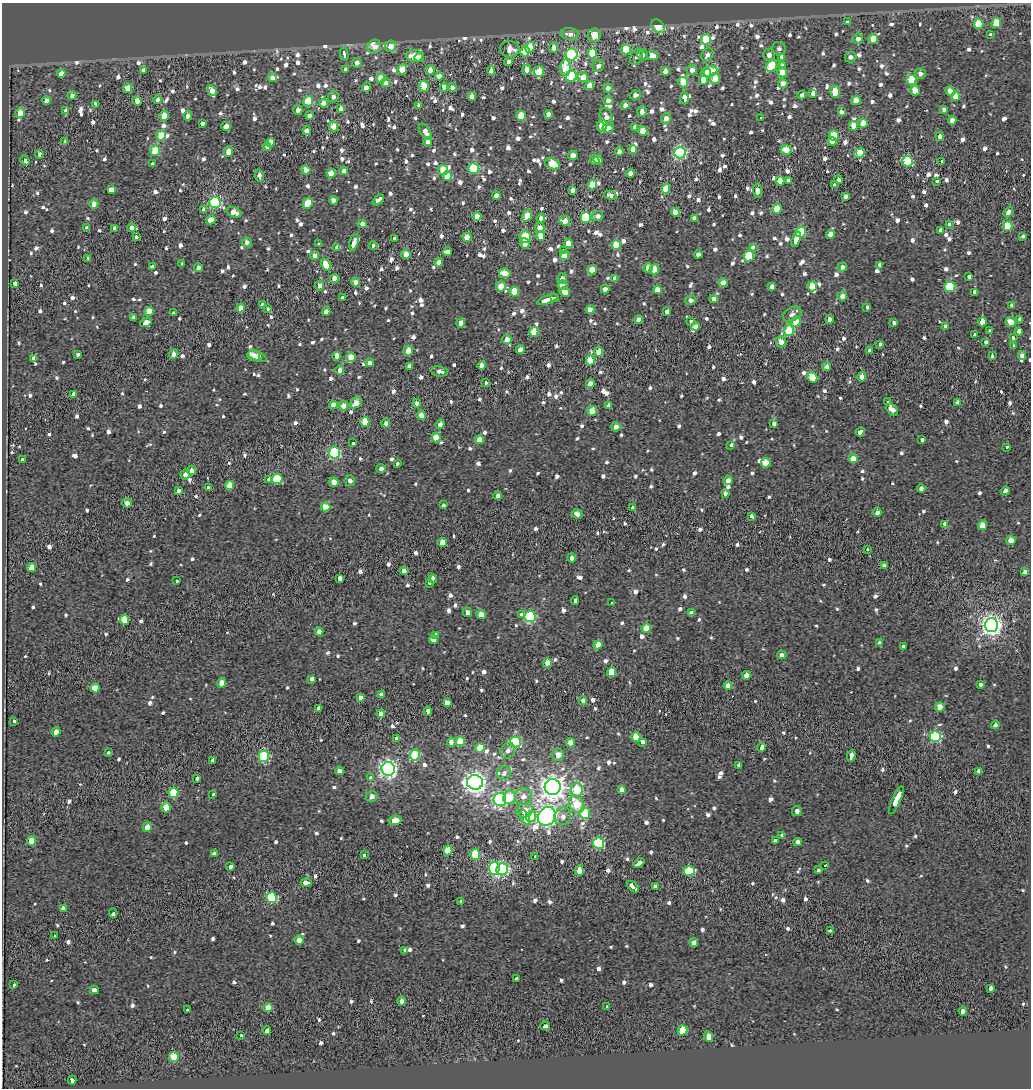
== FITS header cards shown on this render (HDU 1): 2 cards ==
NAXIS1  =                 1029
NAXIS2  =                 1086

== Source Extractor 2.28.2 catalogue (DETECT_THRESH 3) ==
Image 1029 x 1086 px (HDU 1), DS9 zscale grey, 1 PNG px = 1 image px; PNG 1033 x 1090 px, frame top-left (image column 1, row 1086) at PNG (2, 3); each listed source drawn as its Kron ellipse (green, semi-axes under 4 px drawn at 4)
Background -0.215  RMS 0.14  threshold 0.414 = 3 sigma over >= 5 px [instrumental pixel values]
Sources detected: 1201; of the 1201, the 500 brightest by FLUX_AUTO listed and drawn (701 fainter detections omitted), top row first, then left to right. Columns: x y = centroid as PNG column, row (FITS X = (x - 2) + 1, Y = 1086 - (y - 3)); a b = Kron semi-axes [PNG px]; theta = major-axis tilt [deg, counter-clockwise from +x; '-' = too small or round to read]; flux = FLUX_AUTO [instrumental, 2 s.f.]
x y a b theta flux
847 22 3 3 - 110
996 23 5 4 - 250
978 24 5 5 - 240
658 26 8 5 -46 190
570 34 9 6 -4 70
990 34 3 3 - 61
594 35 6 6 - 150
706 39 5 5 - 340
858 39 5 5 - 62
873 39 5 5 - 170
374 46 7 6 - 79
390 46 6 5 - 81
530 47 5 4 - 140
554 47 5 4 - 65
510 49 9 8 - 120
626 49 5 5 - 370
779 49 7 6 - 41
525 51 5 5 - 130
592 53 5 4 - 260
344 54 6 3 -76 380
571 54 6 6 - 1200
643 55 5 5 - 45
652 55 6 4 -10 120
707 55 7 5 54 52
769 55 6 5 - 64
415 56 8 6 3 190
637 56 9 5 61 42
419 57 5 4 - 95
782 57 4 3 - 560
850 57 6 5 - 42
509 61 4 4 - 54
357 63 5 5 - 60
598 66 6 5 - 50
772 66 6 5 - 480
782 66 4 3 - 410
565 68 8 5 88 250
346 69 3 3 - 130
402 69 6 4 51 120
143 70 4 4 - 67
430 70 5 4 - 86
527 70 5 4 - 77
692 70 5 5 - 71
491 71 5 4 - 58
539 71 5 5 - 200
665 71 4 4 - 80
710 71 7 5 23 360
782 72 5 5 - 130
61 73 4 4 - 70
706 73 5 4 - 170
920 74 5 5 - 47
439 76 4 4 - 92
571 76 6 5 - 600
583 77 5 5 - 140
272 78 4 4 - 68
381 78 5 4 - 170
715 78 5 5 - 170
703 80 5 4 - 950
911 80 5 5 - 240
683 82 5 5 - 280
385 83 5 4 - 78
783 83 4 4 - 64
424 86 5 4 - 340
590 86 4 4 - 120
366 87 5 3 - 280
444 87 4 4 - 70
128 88 5 4 - 220
452 88 4 4 - 61
608 88 4 4 - 51
915 90 5 4 - 150
212 91 6 4 -60 88
950 91 5 4 - 74
835 92 6 4 -90 210
812 94 4 3 - 150
72 95 4 4 - 47
635 95 5 4 - 41
802 95 4 4 - 45
472 96 4 4 - 69
956 96 4 4 - 150
333 97 6 5 - 43
684 98 6 4 -88 320
46 100 4 4 - 65
157 100 4 4 - 45
856 100 4 4 - 140
137 101 5 4 - 54
308 101 5 5 - 400
608 101 4 4 - 56
324 103 4 4 - 97
95 104 3 3 - 140
419 105 4 4 - 44
625 105 4 4 - 56
341 109 4 4 - 88
944 109 4 4 - 43
65 110 4 3 - 140
298 110 5 4 - 56
642 112 5 5 - 55
841 112 4 4 - 58
20 113 5 4 - 110
548 114 4 4 - 110
309 115 4 4 - 42
164 116 5 4 - 130
188 116 4 4 - 41
521 116 5 5 - 230
606 117 9 6 -71 55
760 118 3 2 - 140
666 119 5 5 - 72
952 120 4 4 - 65
203 123 4 3 - 130
863 123 4 4 - 140
226 126 5 4 - 85
602 126 6 5 - 140
854 126 5 4 - 130
334 127 5 4 - 230
634 127 4 3 - 100
608 128 6 5 - 42
307 131 4 4 - 76
643 131 5 4 - 170
425 132 9 5 -56 86
161 135 5 5 - 220
834 136 5 5 - 250
940 136 4 4 - 57
832 141 4 4 - 96
65 142 4 3 - 43
428 142 4 4 - 58
271 143 4 3 - 480
267 147 4 4 - 47
633 150 4 4 - 88
786 150 6 4 -17 140
155 151 5 5 - 400
229 151 5 4 - 110
619 152 4 4 - 54
680 153 6 5 - 1300
860 153 5 4 - 180
39 154 4 3 - 46
573 155 5 4 - 85
25 160 5 3 - 200
595 160 5 3 - 81
598 160 4 4 - 100
907 161 5 5 - 500
942 161 3 3 - 63
152 163 3 3 - 59
552 164 7 5 -22 250
473 168 5 5 - 590
306 170 4 4 - 100
443 170 5 5 - 170
344 171 4 4 - 48
331 173 4 4 - 150
630 173 4 4 - 58
259 175 6 3 -77 54
447 176 5 4 - 240
838 180 4 4 - 110
780 181 4 4 - 110
788 181 4 4 - 57
937 181 3 3 - 99
592 185 5 4 - 190
834 185 3 3 - 84
666 189 5 4 - 220
111 190 4 3 - 1800
573 190 4 4 - 61
758 191 7 4 -87 58
496 195 4 4 - 93
610 195 6 4 -14 50
845 196 4 4 - 49
333 200 4 4 - 90
378 200 6 4 40 59
215 203 6 5 - 1200
308 203 5 4 - 260
94 204 5 4 - 65
203 209 3 3 - 82
777 209 5 4 - 230
234 212 8 5 -20 110
675 212 4 4 - 140
1008 212 6 3 54 240
527 216 6 4 52 140
598 216 5 5 - 44
477 217 4 4 - 130
586 217 5 5 - 530
541 218 4 4 - 58
694 219 4 4 - 50
211 220 5 4 - 110
565 221 5 5 - 84
362 224 4 4 - 100
950 224 3 3 - 66
1007 226 5 5 - 300
87 228 4 4 - 57
114 228 4 3 - 45
132 228 4 3 - 300
540 228 5 4 - 100
941 231 3 3 - 410
801 232 5 5 - 380
830 234 4 4 - 78
541 236 5 4 - 120
1023 236 3 3 - 140
136 237 3 3 - 100
467 237 4 4 - 180
525 237 6 5 - 310
394 238 3 3 - 72
796 239 8 4 72 400
247 242 5 4 - 53
354 242 8 4 76 610
568 243 4 4 - 140
318 244 3 3 - 46
525 244 5 5 - 54
616 245 5 4 - 240
373 246 4 3 - 73
337 247 4 3 - 510
753 247 4 3 - 85
564 250 4 3 - 80
447 252 4 3 - 320
406 254 5 4 - 230
698 254 4 4 - 45
564 255 5 4 - 140
315 256 4 4 - 90
749 256 5 5 - 450
88 259 3 3 - 270
438 262 4 4 - 53
182 264 4 3 - 130
326 265 6 4 -67 160
880 265 4 3 - 120
152 267 4 3 - 100
198 267 4 4 - 42
842 267 5 4 - 44
648 268 5 4 - 90
654 269 5 4 - 170
592 270 5 4 - 190
505 273 6 4 -12 150
969 277 4 3 - 270
334 278 4 4 - 130
615 278 4 4 - 44
562 279 5 5 - 42
356 282 4 4 - 70
723 283 4 4 - 150
15 284 4 3 - 150
562 285 5 4 - 150
320 286 5 4 - 51
501 286 5 5 - 160
772 286 4 4 - 51
812 286 5 5 - 190
950 287 5 5 - 410
605 289 4 4 - 58
657 290 4 4 - 100
514 292 5 5 - 240
565 292 5 4 - 71
975 293 3 3 - 1400
842 296 5 4 - 71
342 297 3 3 - 88
554 297 3 3 - 72
714 299 4 4 - 49
548 300 11 3 19 690
691 300 5 4 - 47
262 305 4 3 - 41
1012 305 3 3 - 94
867 307 4 3 - 100
240 308 4 4 - 130
268 309 4 3 - 120
590 309 4 4 - 78
326 311 4 4 - 70
149 312 5 4 - 190
667 312 4 3 - 230
173 313 4 3 - 73
792 314 10 6 29 44
133 318 4 4 - 56
639 319 4 4 - 58
830 319 4 4 - 56
1019 319 3 3 - 53
690 322 4 3 - 160
796 322 5 4 - 190
982 322 4 3 - 8000
1011 322 5 5 - 100
146 323 6 3 17 830
461 323 4 4 - 72
894 323 4 3 - 76
695 326 4 4 - 79
945 327 3 3 - 150
789 331 5 5 - 580
990 331 3 3 - 140
1019 331 3 3 - 280
534 332 5 4 - 180
974 335 3 3 - 82
1013 338 3 3 - 49
507 340 5 4 - 110
781 342 5 5 - 70
985 342 3 3 - 120
880 344 4 3 - 120
1013 346 3 3 - 62
520 349 4 4 - 76
408 351 5 4 - 120
869 351 4 4 - 41
599 352 5 4 - 150
78 354 3 3 - 100
174 354 5 4 - 72
1022 355 4 4 - 65
254 356 6 5 - 70
257 356 9 5 -23 120
336 356 4 3 - 140
992 356 3 3 - 220
351 357 5 4 - 150
34 358 4 4 - 63
590 360 5 4 - 190
370 363 4 4 - 48
481 365 4 4 - 72
409 366 4 3 - 45
827 367 4 4 - 57
340 370 4 4 - 71
439 371 8 5 -9 42
812 377 5 5 - 250
862 377 4 4 - 96
486 383 3 3 - 130
590 383 4 4 - 95
74 394 3 3 - 380
888 401 3 3 - 340
957 402 3 3 - 460
356 403 6 5 - 99
417 403 4 4 - 45
333 405 4 4 - 100
343 406 5 4 - 84
609 406 4 4 - 48
892 410 7 4 -46 80
592 411 5 4 - 190
421 415 5 4 - 88
365 422 5 4 - 240
386 423 4 4 - 44
774 423 3 3 - 280
440 424 5 4 - 58
616 427 5 4 - 54
860 432 5 3 - 210
436 438 5 4 - 180
480 440 4 4 - 140
922 440 3 3 - 150
353 443 4 3 - 120
731 445 4 3 - 120
1007 447 3 3 - 99
334 453 6 5 - 1100
853 458 4 4 - 110
23 460 4 3 - 220
766 463 5 4 - 140
397 464 3 3 - 69
381 468 4 4 - 48
192 470 5 4 - 57
185 474 5 5 - 56
269 479 3 3 - 56
277 479 5 5 - 520
728 480 5 4 - 54
350 481 5 5 - 43
334 482 4 4 - 110
230 486 4 4 - 180
208 487 3 3 - 94
921 488 4 4 - 42
178 491 4 4 - 43
1005 491 4 3 - 180
725 493 4 4 - 41
498 496 4 4 - 56
127 503 5 4 - 70
443 504 3 3 - 130
326 507 5 4 - 200
633 508 3 3 - 290
877 512 4 4 - 46
577 514 5 4 - 67
751 516 4 3 - 84
945 524 4 3 - 160
982 525 4 4 - 150
1011 540 4 4 - 160
442 542 4 4 - 130
867 549 3 3 - 45
572 558 4 4 - 44
884 566 4 4 - 43
32 567 4 4 - 120
404 571 4 4 - 44
1025 572 4 4 - 54
340 578 3 3 - 930
433 579 4 3 - 180
176 581 3 3 - 49
429 583 4 3 - 140
575 601 4 3 - 190
612 603 3 3 - 88
467 612 5 3 - 490
691 613 4 4 - 45
481 614 4 4 - 120
521 614 3 3 - 550
530 616 5 5 - 1100
124 620 5 4 - 200
991 625 7 7 - 5200
646 628 5 4 - 200
319 632 4 4 - 68
436 635 4 3 - 360
433 639 4 4 - 84
880 643 4 4 - 42
598 645 4 4 - 120
903 646 4 3 - 88
782 655 4 4 - 57
547 663 4 4 - 99
611 672 5 4 - 270
746 675 4 4 - 95
311 679 3 3 - 480
222 683 5 4 - 110
981 684 3 3 - 94
728 686 4 4 - 120
95 688 4 4 - 190
381 694 4 3 - 45
361 697 4 4 - 65
583 701 4 4 - 51
447 703 4 4 - 77
940 707 4 4 - 130
319 708 4 3 - 1600
428 711 4 3 - 180
381 714 4 4 - 110
14 721 3 3 - 130
995 725 4 4 - 120
56 732 4 4 - 84
935 736 5 5 - 1000
636 737 5 4 - 190
396 739 4 3 - 240
460 741 5 5 - 240
451 742 4 4 - 71
515 742 5 5 - 850
643 742 3 3 - 350
570 743 4 4 - 98
762 747 4 3 - 1300
480 748 5 4 - 170
508 751 8 7 - 47
108 752 3 3 - 53
415 755 6 5 - 500
558 755 6 6 - 92
264 756 5 5 - 1000
851 756 6 3 77 320
213 760 3 3 - 260
739 765 3 3 - 100
388 769 7 6 - 3600
339 771 4 4 - 55
979 771 4 4 - 54
504 773 7 6 - 49
197 778 3 3 - 150
370 778 3 3 - 68
475 782 8 7 - 6000
553 787 8 8 - 8500
577 790 7 6 - 310
621 790 4 4 - 47
173 793 5 5 - 300
213 794 3 3 - 89
372 796 6 5 - 53
509 797 7 6 - 200
523 797 8 8 - 76
500 799 6 6 - 1800
896 800 15 3 66 1500
576 804 9 7 -63 250
166 807 5 4 - 220
525 811 8 7 - 150
797 811 5 5 - 48
585 813 5 5 - 540
547 816 10 8 54 4800
563 816 9 8 - 64
525 817 7 3 -63 270
531 817 5 5 - 190
395 820 6 4 15 120
147 827 5 4 - 80
782 835 4 3 - 180
775 840 3 3 - 230
32 841 4 4 - 200
797 842 4 4 - 53
599 843 5 5 - 870
448 851 5 4 - 250
215 853 4 3 - 140
364 854 3 3 - 180
475 854 5 5 - 460
535 856 3 3 - 88
639 863 6 3 40 400
825 865 3 3 - 930
230 867 4 3 - 180
494 868 6 5 - 1100
502 869 6 5 - 1700
818 870 3 3 - 78
579 871 5 4 - 160
689 871 5 5 - 440
306 883 5 3 - 300
655 886 4 4 - 45
633 887 7 3 -41 660
271 898 5 5 - 700
461 901 3 3 - 65
64 908 4 4 - 93
113 913 5 3 - 470
830 931 3 3 - 130
55 936 3 3 - 55
299 940 5 4 - 79
694 942 4 4 - 72
405 950 3 3 - 52
516 978 3 3 - 68
14 985 3 3 - 68
990 988 3 3 - 650
94 990 4 4 - 50
402 1001 4 4 - 69
607 1006 4 3 - 80
268 1008 4 4 - 150
187 1010 3 3 - 99
963 1011 4 4 - 60
545 1026 5 3 - 210
682 1030 5 4 - 320
267 1031 4 4 - 66
241 1035 3 3 - 66
709 1037 5 4 - 100
174 1057 5 4 - 250
72 1080 4 3 - 640
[701 fainter detections neither listed nor drawn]